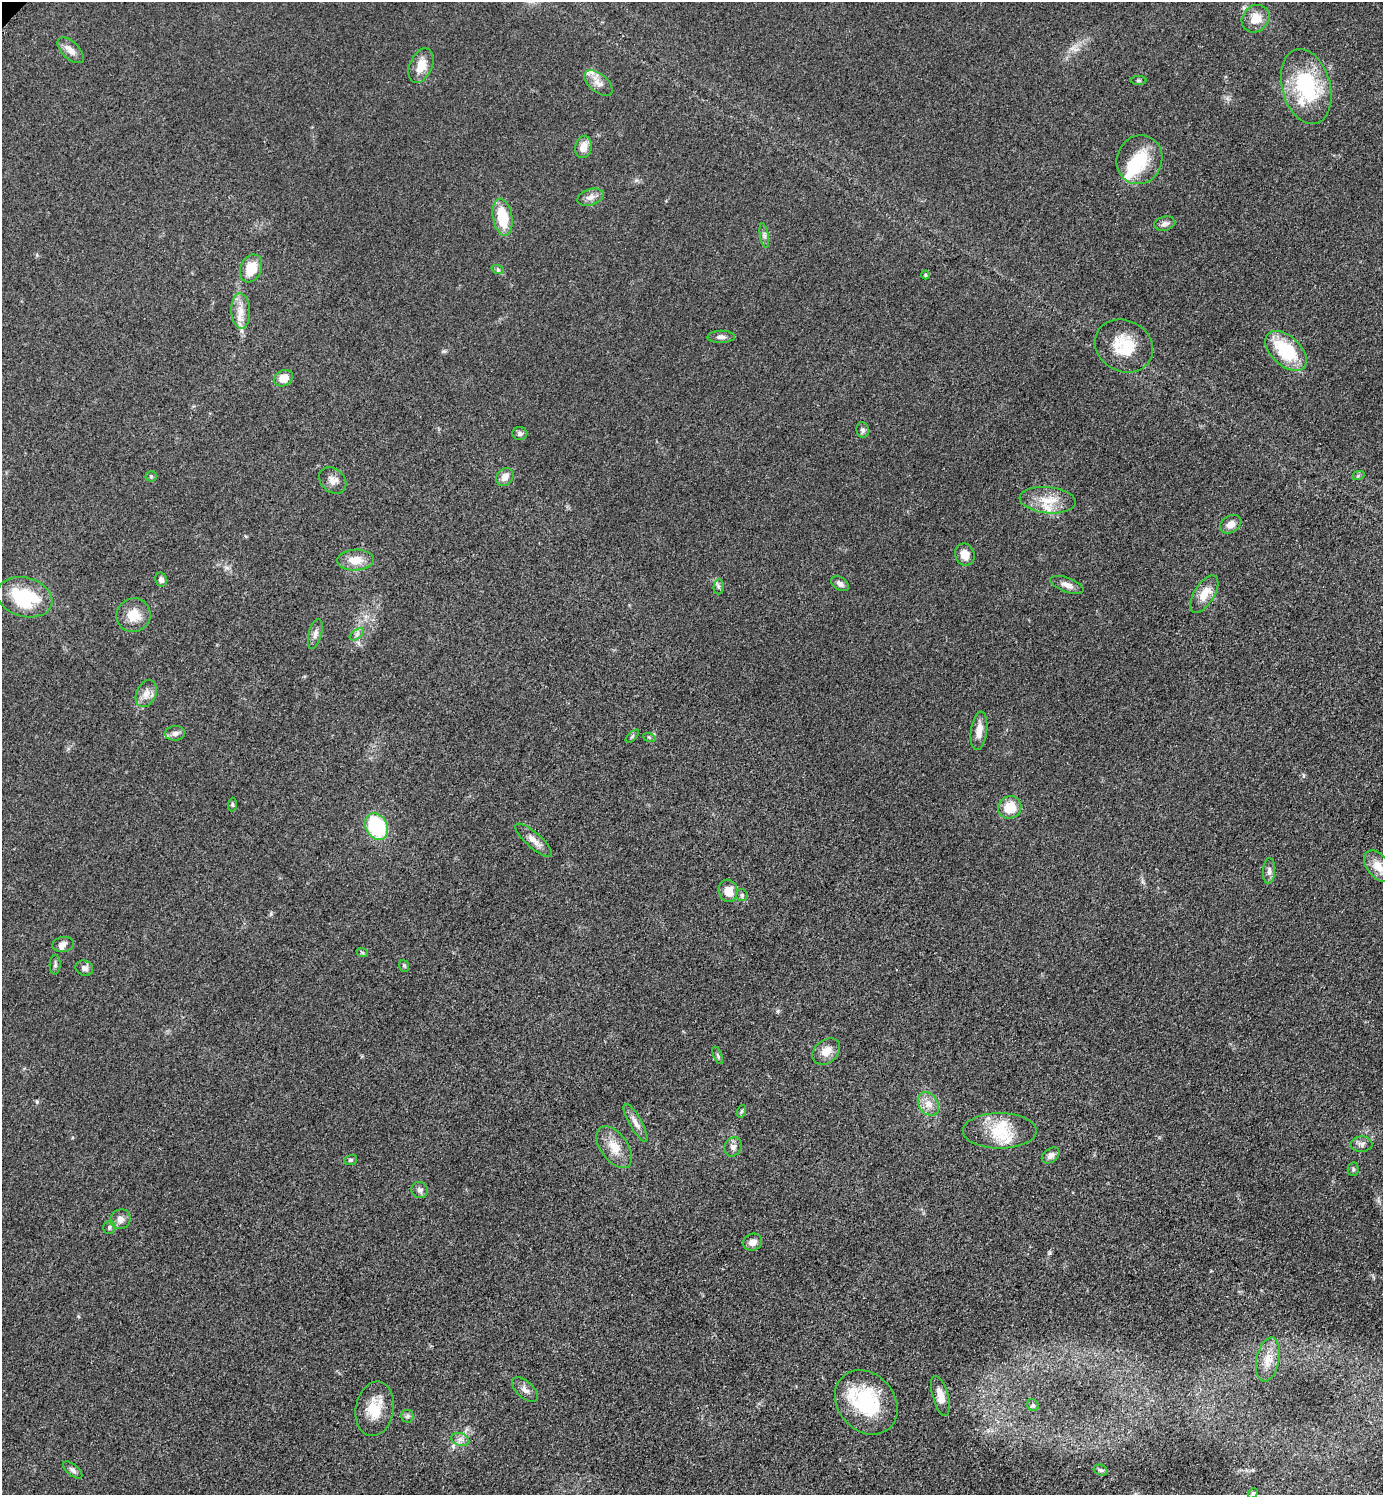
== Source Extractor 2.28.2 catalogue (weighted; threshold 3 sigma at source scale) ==
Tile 6 of 4 x 4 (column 2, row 2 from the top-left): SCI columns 1592-2972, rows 3006-4498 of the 6048 x 6047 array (HDU 1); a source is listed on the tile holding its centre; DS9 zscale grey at full resolution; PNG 1385 x 1497 px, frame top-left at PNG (2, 2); each listed source drawn as its Kron ellipse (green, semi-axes under 4 px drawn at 4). Shown black and unused: <1% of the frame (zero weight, under 3 of 5 exposures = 4% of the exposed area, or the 3 px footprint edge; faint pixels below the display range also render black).
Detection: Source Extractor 2.28.2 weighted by HDU 2 'WHT'; one run over the whole footprint, this tile lists its part. Background 0.0497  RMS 0.0054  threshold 0.0244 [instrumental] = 3 sigma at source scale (4.5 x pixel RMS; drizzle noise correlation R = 1.50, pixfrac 1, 0.05/0.05 arcsec/px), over >= 5 px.
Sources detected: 92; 1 inside a brighter object's white glare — neither listed nor drawn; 7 inside a brighter listed object's ellipse — not listed separately; the other 84 listed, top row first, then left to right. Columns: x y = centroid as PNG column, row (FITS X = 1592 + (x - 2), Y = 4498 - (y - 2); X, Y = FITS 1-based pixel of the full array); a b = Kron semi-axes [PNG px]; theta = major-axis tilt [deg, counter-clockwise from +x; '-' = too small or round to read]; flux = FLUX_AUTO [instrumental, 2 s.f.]
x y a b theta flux
1255 19 15 12 43 8.4
71 50 16 8 -44 4.4
421 66 18 11 67 8.2
1139 80 8 4 0 0.83
598 83 16 9 -39 4.6
1306 87 38 24 -75 46
583 147 11 8 79 5.4
1139 160 25 22 66 20
591 197 13 8 18 3.5
503 217 19 9 -80 19
1165 224 11 7 13 2.2
764 235 12 3 -80 1.6
251 268 14 10 68 12
498 270 6 4 -19 0.79
925 275 4 4 - 0.66
241 311 18 9 -87 6.1
721 337 14 6 1 2.2
1124 346 30 25 -27 19
1286 351 25 14 -43 29
283 378 10 7 26 6.5
863 430 8 6 -80 1.3
520 433 7 6 - 1.5
151 476 5 5 - 0.78
1358 476 6 4 20 0.82
505 477 10 8 52 4.1
333 480 15 11 -43 3.9
1048 500 28 13 -5 11
1231 524 11 8 33 4.1
965 555 11 9 -69 5.2
355 560 18 10 2 7.8
161 580 7 5 -77 2.2
840 584 10 6 -32 2.2
1067 585 17 7 -21 3.5
719 587 8 5 85 1.2
1204 594 21 10 59 8.2
25 597 28 19 -16 34
133 615 17 16 - 9.5
315 634 15 6 76 2.6
357 634 8 4 37 1.4
146 693 14 9 66 4.4
979 731 19 8 82 5.4
175 733 10 7 5 2.2
632 736 8 3 45 0.71
649 737 6 4 -19 0.76
232 805 7 4 86 0.82
1010 807 12 11 - 12
377 826 14 11 -61 43
534 840 23 7 -41 4.6
1378 866 18 11 -53 7.4
1269 871 13 6 87 2.5
728 891 11 9 -73 6.8
742 895 6 6 - 1
63 945 11 7 11 2.6
362 952 6 4 -19 0.72
55 965 10 5 87 1.2
404 966 6 5 - 0.83
84 968 9 7 -22 2.3
826 1051 15 11 40 5.8
718 1055 9 3 -69 0.79
928 1104 13 9 -55 4.5
742 1111 6 4 70 0.79
635 1123 21 6 -60 3.8
1000 1131 37 17 0 18
1361 1144 11 7 2 2.3
614 1147 24 13 -54 9.6
733 1147 10 8 62 2.3
1051 1155 10 6 37 2.4
351 1160 6 5 - 0.87
1353 1169 6 5 - 1.1
420 1190 8 8 - 2
120 1219 10 9 - 3.3
109 1227 7 6 - 1.3
752 1242 10 8 21 3.7
1268 1359 22 11 78 7.2
525 1390 16 8 -43 3
940 1396 21 8 -74 5.3
866 1402 35 28 -49 38
1033 1405 6 5 - 1
375 1409 27 19 80 14
407 1416 6 6 - 1.2
460 1439 9 6 -17 2.4
73 1470 12 5 -40 1.7
1101 1470 7 5 -19 1
1253 1493 6 4 42 0.66
Unlisted compact peaks at least as high as the median listed source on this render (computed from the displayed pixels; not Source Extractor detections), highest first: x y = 37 1102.